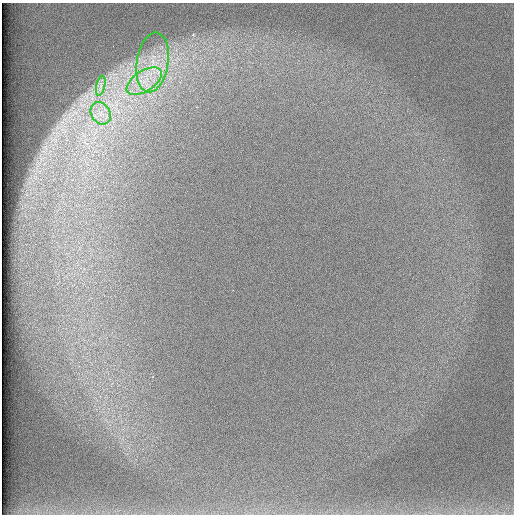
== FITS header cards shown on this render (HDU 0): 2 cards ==
NAXIS1  =                  512 /
NAXIS2  =                  512 /

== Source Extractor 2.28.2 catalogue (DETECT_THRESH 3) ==
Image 512 x 512 px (HDU 0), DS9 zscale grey, 1 PNG px = 1 image px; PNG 516 x 516 px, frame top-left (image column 1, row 512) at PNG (2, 3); each listed source drawn as its Kron ellipse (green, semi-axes under 4 px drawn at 4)
Background 97.4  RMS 2.8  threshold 8.44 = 3 sigma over >= 5 px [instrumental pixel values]
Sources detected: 4; all 4 listed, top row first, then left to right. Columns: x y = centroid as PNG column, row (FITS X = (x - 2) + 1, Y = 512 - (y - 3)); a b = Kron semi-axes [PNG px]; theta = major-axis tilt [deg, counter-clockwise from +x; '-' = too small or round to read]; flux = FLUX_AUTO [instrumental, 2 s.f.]
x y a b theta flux
153 62 30 16 81 7200
144 81 20 10 34 4100
101 86 10 4 77 720
101 113 12 9 -59 2000